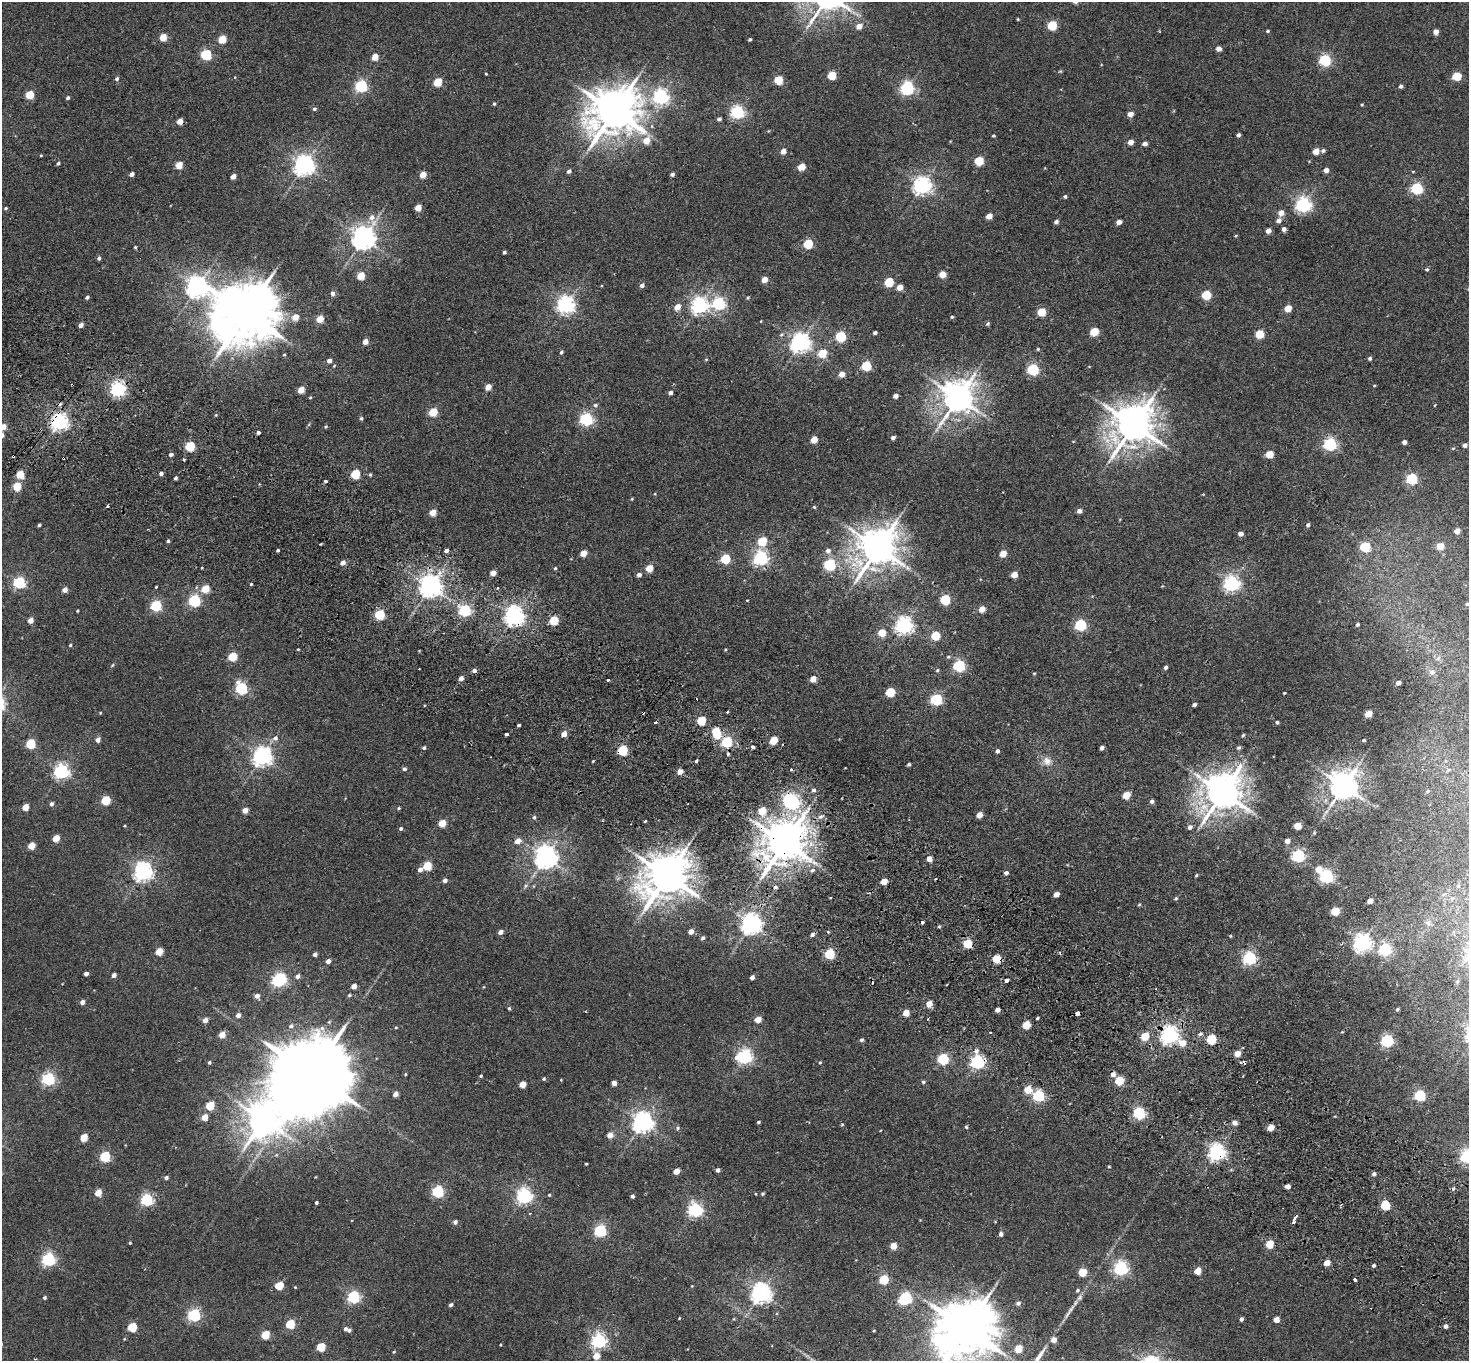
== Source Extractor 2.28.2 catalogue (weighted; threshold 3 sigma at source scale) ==
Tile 6 of 4 x 4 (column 2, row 2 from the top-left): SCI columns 1504-2970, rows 2921-4279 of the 5943 x 5978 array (HDU 1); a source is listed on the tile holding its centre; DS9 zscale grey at full resolution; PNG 1471 x 1363 px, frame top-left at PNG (2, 2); no overlay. Shown black and unused: <1% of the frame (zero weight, under 2 of 3 exposures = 3% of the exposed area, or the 3 px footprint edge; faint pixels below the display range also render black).
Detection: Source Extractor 2.28.2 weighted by HDU 2 'WHT'; one run over the whole footprint, this tile lists its part. Background 0.0289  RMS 0.0064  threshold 0.0289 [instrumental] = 3 sigma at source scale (4.5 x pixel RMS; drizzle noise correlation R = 1.50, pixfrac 1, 0.05/0.05 arcsec/px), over >= 5 px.
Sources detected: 477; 3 inside a brighter object's white glare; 16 cosmic-ray / hot-pixel residue — not listed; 1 inside a brighter listed object's ellipse — not listed separately; the other 457 listed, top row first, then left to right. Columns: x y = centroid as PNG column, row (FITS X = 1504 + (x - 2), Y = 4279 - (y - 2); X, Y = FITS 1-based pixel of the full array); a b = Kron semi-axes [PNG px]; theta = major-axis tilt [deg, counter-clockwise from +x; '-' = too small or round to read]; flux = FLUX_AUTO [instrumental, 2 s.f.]
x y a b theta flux
1018 19 3 3 - 0.57
1052 25 5 5 - 39
859 26 5 4 - 7.9
1268 31 4 3 - 0.84
1436 32 4 4 - 4.8
163 37 5 4 - 16
222 39 5 5 - 18
750 39 3 3 - 1
1218 49 4 4 - 5.2
206 54 5 5 - 55
375 57 5 4 - 11
1325 60 5 5 - 85
1060 71 5 3 - 0.61
486 74 3 2 - 0.5
832 75 5 5 - 25
1457 76 5 5 - 26
117 79 5 4 - 1.5
778 80 5 5 - 26
438 82 5 4 - 22
361 86 6 5 - 98
1401 86 4 4 - 1.7
907 88 7 6 - 130
30 94 5 5 - 23
661 97 6 6 - 200
68 98 4 4 - 1.3
494 104 4 3 - 0.91
1362 104 3 3 - 0.6
314 109 5 4 - 1.3
614 111 15 13 34 2400
737 112 6 6 - 110
1130 114 5 4 - 5.1
719 119 4 4 - 2
180 121 5 4 - 7.1
993 135 4 3 - 0.82
1238 135 4 3 - 1.8
646 140 6 5 - 12
1130 142 4 4 - 6
1145 144 4 4 - 3.4
1323 150 4 4 - 1.5
783 151 4 4 - 6.5
1316 151 5 4 - 9.9
41 155 3 3 - 0.52
979 161 5 5 - 32
58 163 4 4 - 1.1
179 165 5 4 - 15
304 165 7 7 - 400
801 167 5 4 - 14
1326 170 4 4 - 4
569 171 4 4 - 2
132 174 4 4 - 3.1
672 174 4 3 - 2.1
423 175 5 4 - 11
233 176 4 4 - 5.2
922 185 7 6 - 290
1417 188 5 5 - 79
1065 196 4 4 - 1.1
1303 205 6 6 - 210
6 208 4 3 - 0.8
418 208 5 4 - 9.8
1281 213 5 5 - 5.8
989 216 5 4 - 6.9
1279 220 5 5 - 3.4
1056 222 5 4 - 1.9
1119 222 4 4 - 4.5
1284 229 4 4 - 2.7
1268 231 4 4 - 5
1236 236 4 3 - 0.61
363 238 8 7 - 580
808 244 5 5 - 36
135 247 4 4 - 0.68
504 252 4 3 - 1.1
99 258 4 4 - 1.5
1427 269 5 4 - 0.98
942 274 5 4 - 12
361 276 5 4 - 16
765 279 4 4 - 7.8
889 282 5 5 - 30
642 285 4 4 - 2.6
197 287 8 7 - 420
900 287 5 4 - 7.3
333 293 6 5 - 2
1206 295 5 5 - 33
87 297 4 3 - 1.5
748 298 5 4 - 0.73
718 303 6 5 - 100
566 305 6 6 - 270
699 305 7 6 - 230
677 307 5 5 - 6.8
1288 308 5 4 - 11
1042 312 5 5 - 22
246 313 19 15 42 5000
295 317 5 4 - 11
952 317 4 3 - 0.86
320 319 5 4 - 13
761 321 4 2 - 0.39
988 324 5 4 - 1
81 325 4 4 - 3.5
1094 332 5 5 - 22
875 333 4 3 - 1.7
1259 334 5 5 - 26
841 336 5 5 - 48
365 341 4 4 - 6.7
800 343 8 6 31 330
1038 349 4 4 - 0.69
561 352 5 4 - 1.3
822 353 5 5 - 21
284 355 4 4 - 0.72
1370 358 4 4 - 1.3
706 359 5 3 - 0.58
329 360 4 4 - 3
334 366 5 4 - 0.61
866 366 5 5 - 38
1033 369 5 5 - 76
842 374 5 4 - 8
1374 385 4 3 - 0.6
488 387 5 4 - 9
118 389 6 5 - 180
301 390 5 4 - 12
670 392 4 4 - 2.2
895 396 4 4 - 3.9
310 397 5 3 - 0.6
958 398 10 9 - 1200
595 405 6 6 - 1.4
1435 405 4 3 - 0.46
433 412 5 5 - 23
361 418 4 4 - 1.1
586 419 6 5 - 120
59 422 6 6 - 280
1133 425 13 11 44 1800
3 427 5 4 - 10
326 427 4 4 - 0.78
41 429 3 3 - 1.6
258 433 3 3 - 4.2
893 438 4 4 - 2
814 440 5 4 - 11
1404 442 4 4 - 2.8
1330 444 6 5 - 110
1465 445 4 4 - 2.5
190 446 5 5 - 40
1269 454 5 4 - 16
171 455 4 4 - 2
13 456 3 2 - 0.86
184 459 3 3 - 1.3
161 473 4 3 - 2.3
20 474 5 4 - 21
355 474 5 5 - 34
370 475 4 4 - 0.84
176 478 3 3 - 1.5
1412 479 5 5 - 71
325 481 3 3 - 2.1
17 486 5 4 - 21
632 499 4 4 - 0.56
107 506 3 2 - 0.99
814 507 4 4 - 0.69
1079 511 4 4 - 3.5
433 512 5 4 - 11
39 525 4 3 - 1.3
1308 525 4 4 - 1.6
1457 531 4 4 - 6.1
1241 534 4 4 - 4
168 541 3 3 - 1.2
762 541 5 5 - 29
321 544 3 2 - 0.5
1440 546 5 4 - 14
1365 547 5 5 - 46
878 548 12 10 47 1700
278 551 3 3 - 1.9
446 551 4 4 - 2.2
828 551 6 6 - 3
583 553 5 4 - 9.9
1003 554 5 4 - 11
761 558 6 6 - 160
725 559 5 5 - 35
343 563 5 4 - 4.7
830 565 6 5 - 83
555 568 4 4 - 0.8
649 568 5 4 - 15
493 573 5 4 - 5.3
639 575 4 4 - 3.1
1014 575 5 4 - 9
19 582 5 5 - 96
1231 583 6 6 - 200
251 584 3 3 - 0.84
430 586 7 7 - 550
156 587 3 3 - 0.64
205 589 5 4 - 17
65 590 4 4 - 5.5
747 600 4 2 - 0.38
945 600 5 5 - 48
194 601 5 5 - 88
1467 604 5 4 - 1.2
156 606 5 5 - 59
982 609 5 5 - 6.5
465 610 6 5 - 91
77 611 3 2 - 0.54
380 614 5 5 - 45
514 616 7 6 - 350
30 620 4 4 - 6.7
554 620 5 5 - 27
1357 624 4 3 - 1.1
904 625 7 6 - 250
1080 625 6 5 - 78
882 632 5 5 - 16
935 636 5 5 - 24
70 645 4 3 - 0.83
298 649 4 2 - 0.5
725 649 4 3 - 0.63
232 657 5 5 - 29
948 657 5 4 - 0.76
1438 658 9 5 30 2.1
112 665 5 4 - 0.73
959 666 5 5 - 88
1165 667 4 4 - 1.6
474 670 4 4 - 2.6
937 670 5 4 - 0.8
1432 672 9 8 - 3.2
1034 673 5 3 - 0.56
461 678 4 4 - 3.1
813 679 5 4 - 8.4
608 680 3 3 - 2.1
1398 683 4 4 - 2.7
241 688 6 5 - 89
890 692 5 5 - 33
1284 693 3 3 - 0.58
936 699 6 5 - 82
1194 705 4 3 - 1.6
727 712 3 3 - 1.7
100 713 4 4 - 0.54
1368 714 5 4 - 13
701 721 5 5 - 28
655 722 3 3 - 1.7
1277 722 3 3 - 1.1
519 725 3 3 - 4.3
506 734 3 3 - 3.4
564 734 4 4 - 6.4
717 735 5 4 - 19
1243 735 4 4 - 0.78
275 738 7 6 - 2.7
98 740 5 4 - 3.9
773 740 5 4 - 17
1364 740 3 3 - 0.89
727 742 5 5 - 64
31 744 5 5 - 39
753 747 4 3 - 3.3
424 748 4 4 - 1.2
1102 748 4 4 - 2.4
1239 748 5 4 - 1.3
622 750 5 5 - 49
997 751 4 4 - 1.8
262 757 7 6 - 330
696 760 3 3 - 3.7
593 761 3 2 - 0.54
1047 761 13 12 - 5.5
909 764 3 3 - 1.2
404 769 4 4 - 1.8
1448 770 9 5 19 1.7
61 771 6 6 - 180
680 772 4 4 - 5.9
1343 786 8 8 - 1000
814 790 5 5 - 1.4
1427 791 6 5 - 1
1222 792 12 11 - 1700
1126 795 5 4 - 15
106 800 5 5 - 31
1152 801 4 4 - 2.3
792 802 6 6 - 160
51 804 5 4 - 1.8
25 807 5 4 - 12
398 808 5 4 - 0.74
245 810 4 4 - 7
762 811 5 5 - 17
979 815 5 4 - 7.8
534 817 5 5 - 1.4
645 821 3 3 - 1.2
442 823 5 4 - 15
124 826 3 2 - 0.51
1298 826 5 5 - 12
1190 827 5 4 - 2.6
401 829 4 4 - 1.3
1314 833 4 3 - 0.61
56 838 5 4 - 14
517 841 6 5 - 5.5
1287 841 4 4 - 3.7
785 843 13 11 51 2300
31 846 5 4 - 13
1298 856 6 5 - 110
546 857 7 7 - 560
929 859 4 4 - 5.8
427 866 5 5 - 27
1319 869 6 5 - 7.4
420 870 5 4 - 2.9
812 870 5 4 - 2.6
143 872 6 6 - 320
1006 873 4 4 - 2.2
1196 875 4 3 - 0.73
667 876 14 11 38 2400
1326 876 6 5 - 140
445 880 4 4 - 2.7
884 881 5 4 - 12
526 886 7 4 47 1.2
1458 886 7 5 45 1.5
775 887 5 4 - 1.6
1056 894 4 4 - 4.6
831 897 3 3 - 1.6
1176 898 5 4 - 0.87
1370 901 4 4 - 6
1139 904 4 3 - 0.71
1335 911 5 5 - 22
923 922 3 3 - 1.5
1428 923 9 8 - 3.1
751 924 7 6 - 410
939 926 4 4 - 0.81
500 932 4 4 - 3.6
691 932 4 4 - 6
828 932 4 4 - 0.58
1230 936 4 4 - 0.53
703 938 4 4 - 1.5
1362 943 7 6 - 280
967 944 5 5 - 28
1385 949 6 5 - 83
159 951 5 4 - 15
315 954 4 4 - 2.4
830 954 5 5 - 55
1249 958 6 5 - 130
997 959 5 5 - 24
328 961 4 4 - 3.9
86 974 4 4 - 3.1
114 975 4 4 - 3.1
298 976 5 4 - 2.9
752 977 4 4 - 2.9
279 980 8 5 40 140
1006 980 4 3 - 4.1
1458 981 6 4 70 1
354 986 4 4 - 6.2
349 995 4 4 - 0.93
257 996 5 4 - 3.6
82 1002 4 4 - 3.3
929 1004 5 4 - 8.8
509 1008 4 4 - 0.9
1397 1009 3 3 - 0.97
997 1010 4 4 - 3.6
906 1013 5 4 - 11
1077 1014 4 4 - 5.8
238 1015 4 4 - 4
1037 1018 3 2 - 0.77
758 1019 5 4 - 10
205 1020 4 4 - 4.7
1026 1025 5 5 - 19
291 1026 6 5 - 2
396 1027 4 3 - 0.62
1200 1034 6 5 - 1.5
222 1035 4 4 - 9.6
1169 1035 7 6 - 280
1145 1036 5 5 - 18
1211 1039 5 5 - 38
861 1040 4 4 - 1.2
1387 1040 6 5 - 100
1182 1043 7 6 - 9.2
976 1051 7 6 - 2.8
1237 1054 5 4 - 8.2
745 1057 6 6 - 170
943 1059 5 5 - 66
209 1062 4 4 - 1
977 1062 6 5 - 140
820 1063 4 4 - 0.62
312 1074 28 18 49 12000
405 1074 4 3 - 0.64
481 1076 4 3 - 0.83
48 1079 5 5 - 120
544 1079 5 4 - 0.99
561 1080 3 3 - 0.41
1119 1081 5 5 - 28
923 1082 5 4 - 1.1
614 1083 4 4 - 4.4
522 1084 5 4 - 10
1028 1090 5 5 - 15
395 1094 4 4 - 3.8
1420 1095 5 5 - 61
1038 1096 5 5 - 80
210 1106 5 5 - 26
1139 1113 5 5 - 96
204 1117 5 4 - 9.4
263 1120 8 7 - 1000
643 1122 7 7 - 410
758 1122 3 3 - 0.85
1235 1123 5 5 - 3.2
842 1124 4 4 - 0.65
966 1127 5 4 - 0.88
1271 1127 5 4 - 10
678 1128 5 4 - 1.1
610 1135 5 4 - 6.3
84 1138 5 4 - 17
1217 1152 6 6 - 240
1467 1156 6 6 - 150
105 1157 5 5 - 57
586 1164 3 2 - 0.63
1109 1166 4 3 - 0.61
718 1170 4 4 - 2.3
676 1171 5 4 - 7.9
1374 1174 5 4 - 1.9
166 1178 5 4 - 1.8
1288 1186 4 4 - 5.1
438 1191 5 5 - 86
98 1193 5 4 - 14
763 1194 4 3 - 0.88
549 1195 4 4 - 0.64
524 1196 6 6 - 200
632 1196 4 4 - 1.8
147 1200 5 5 - 90
316 1203 3 3 - 1.2
1385 1205 5 5 - 39
695 1210 6 6 - 170
530 1213 3 3 - 0.65
1294 1219 6 3 65 7.9
455 1222 5 5 - 1.8
600 1231 6 5 - 93
1001 1234 4 4 - 2.3
130 1243 3 3 - 0.62
1270 1244 5 5 - 23
893 1246 5 4 - 9.6
48 1259 6 5 - 130
1327 1263 4 4 - 8.8
1374 1265 4 3 - 1.4
1121 1268 6 6 - 160
1198 1271 5 4 - 11
1082 1272 5 5 - 23
1355 1279 3 3 - 3
884 1280 5 5 - 34
279 1286 5 4 - 24
295 1287 4 3 - 0.49
1077 1290 5 4 - 1.1
761 1293 7 7 - 370
353 1297 6 5 - 110
45 1298 4 4 - 1.2
905 1298 8 5 44 93
1018 1303 5 5 - 2.1
451 1305 4 3 - 1.5
194 1315 5 5 - 110
679 1318 3 3 - 0.51
1241 1319 4 3 - 2.1
1276 1320 4 4 - 7
290 1324 5 5 - 33
1445 1326 4 4 - 2.6
132 1327 5 5 - 34
966 1328 17 14 35 3600
345 1329 5 5 - 2
874 1331 3 3 - 0.54
265 1335 5 5 - 23
124 1339 4 3 - 0.52
1054 1340 5 4 - 4.7
599 1341 6 6 - 180
500 1345 3 3 - 0.48
321 1347 5 5 - 25
1018 1349 5 5 - 16
394 1352 4 3 - 0.67
596 1356 5 5 - 10
35 1359 3 2 - 0.48
Overlapping masked pixels (flux is a lower limit): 17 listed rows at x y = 180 121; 118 389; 59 422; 41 429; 13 456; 514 616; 773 740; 622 750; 792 802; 785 843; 997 959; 1077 1014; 1169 1035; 977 1062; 312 1074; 1217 1152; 1294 1219
Isophote crosses this tile's border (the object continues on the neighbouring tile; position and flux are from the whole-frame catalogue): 3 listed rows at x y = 3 427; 1467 1156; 966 1328